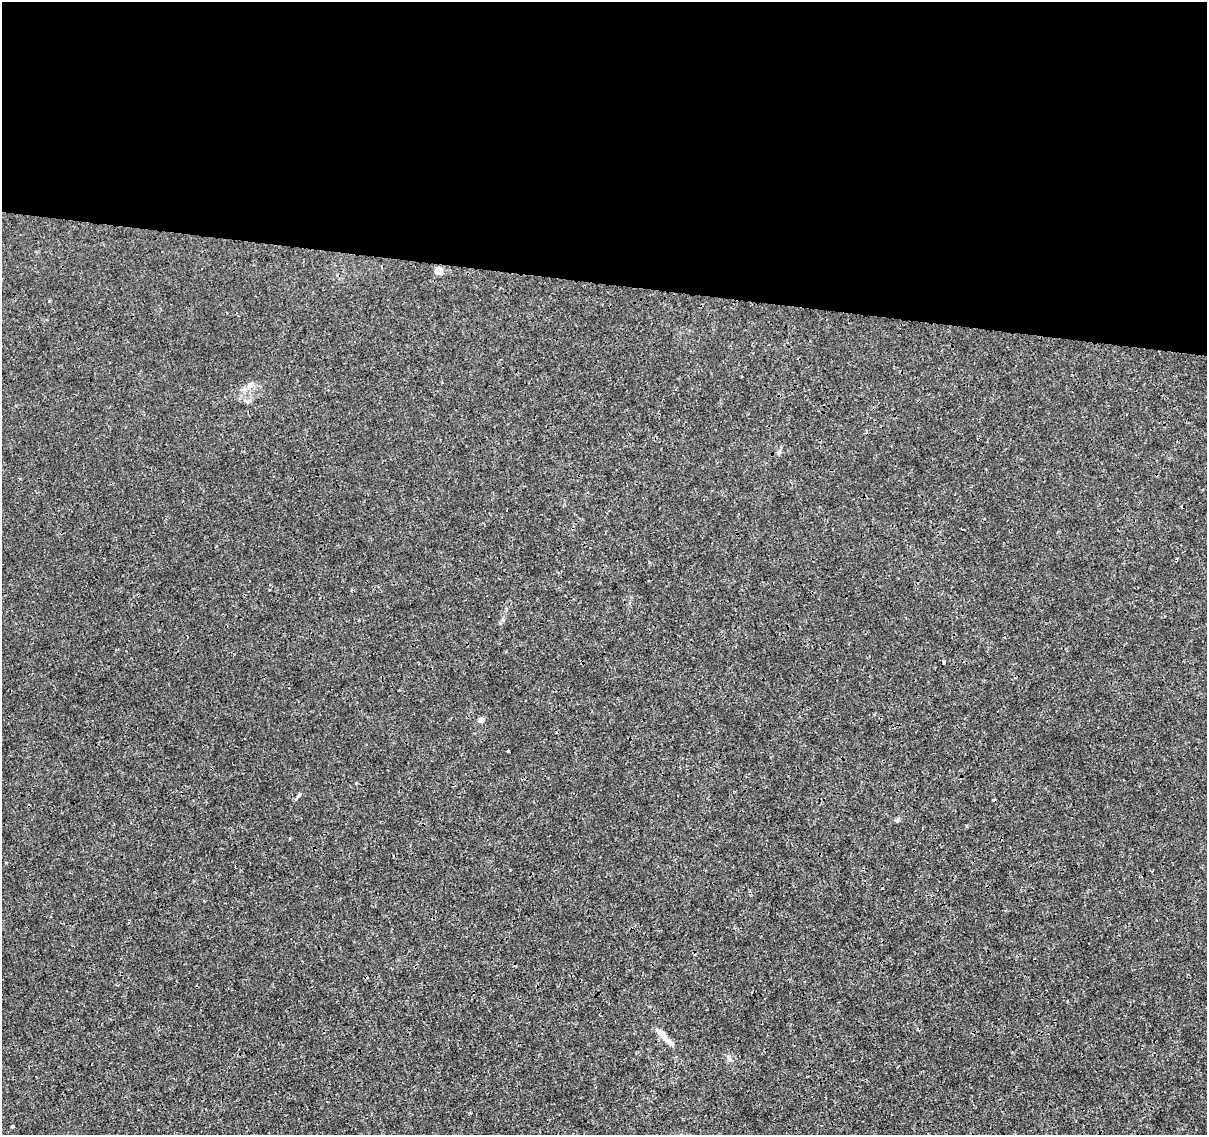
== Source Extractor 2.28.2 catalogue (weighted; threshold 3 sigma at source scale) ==
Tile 3 of 4 x 4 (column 3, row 1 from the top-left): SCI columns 2421-3625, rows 3684-4816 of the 4831 x 5041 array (HDU 1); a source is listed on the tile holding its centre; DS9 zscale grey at full resolution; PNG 1209 x 1137 px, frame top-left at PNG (2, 2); no overlay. Shown black and unused: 25% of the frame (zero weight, under 3 of 4 exposures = <1% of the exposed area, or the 3 px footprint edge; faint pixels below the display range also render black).
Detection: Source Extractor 2.28.2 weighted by HDU 2 'WHT'; one run over the whole footprint, this tile lists its part. Background 1.45e-04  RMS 7.4e-04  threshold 0.00333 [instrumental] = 3 sigma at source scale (4.5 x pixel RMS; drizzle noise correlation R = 1.50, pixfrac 1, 0.0396/0.0396 arcsec/px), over >= 5 px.
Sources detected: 10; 2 cosmic-ray / hot-pixel residue — not listed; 1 inside a brighter listed object's ellipse — not listed separately; the other 7 listed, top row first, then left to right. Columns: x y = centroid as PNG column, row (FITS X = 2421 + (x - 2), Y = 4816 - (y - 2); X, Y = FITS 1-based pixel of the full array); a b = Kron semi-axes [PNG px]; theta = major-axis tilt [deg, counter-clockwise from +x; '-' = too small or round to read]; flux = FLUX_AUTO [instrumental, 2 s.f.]
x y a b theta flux
438 270 11 8 43 0.37
250 385 7 6 - 0.23
481 720 8 5 2 0.18
299 795 9 4 55 0.13
661 1033 19 7 -42 0.59
729 1058 9 3 -45 0.14
12 1126 3 3 - 0.31